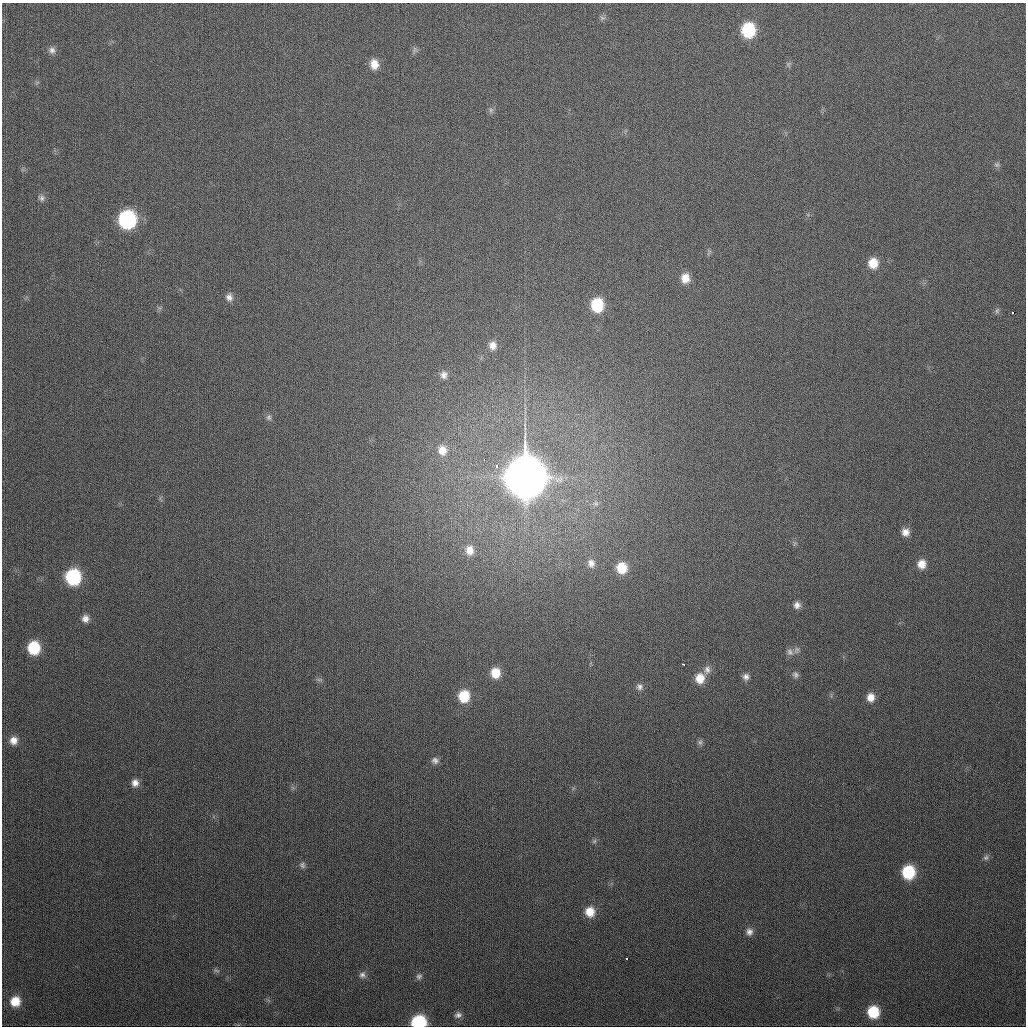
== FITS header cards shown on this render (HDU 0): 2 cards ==
NAXIS1  =                 1024
NAXIS2  =                 1024

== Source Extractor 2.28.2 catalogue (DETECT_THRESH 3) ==
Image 1024 x 1024 px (HDU 0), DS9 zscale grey, 1 PNG px = 1 image px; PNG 1028 x 1028 px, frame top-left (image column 1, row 1024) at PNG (2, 3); no overlay
Background 334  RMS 13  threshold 38.9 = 3 sigma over >= 5 px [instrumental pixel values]
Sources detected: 62; all 62 listed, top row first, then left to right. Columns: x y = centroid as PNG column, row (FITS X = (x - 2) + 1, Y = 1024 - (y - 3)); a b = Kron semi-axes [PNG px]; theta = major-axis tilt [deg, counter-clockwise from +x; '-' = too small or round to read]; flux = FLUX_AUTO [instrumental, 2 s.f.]
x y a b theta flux
602 18 8 5 -8 2.0e+03
748 30 11 10 - 5.8e+04
414 49 9 4 81 2.0e+03
52 50 9 8 - 4.1e+03
374 64 10 8 -80 9.8e+03
491 110 7 6 - 2.2e+03
997 165 8 6 36 2.2e+03
41 198 10 8 -37 3.3e+03
127 220 12 11 - 1.5e+05
873 263 11 10 - 1.6e+04
685 278 10 9 - 1.1e+04
229 297 10 9 - 4.7e+03
597 305 12 10 -88 4.0e+04
997 311 8 6 74 2.0e+03
1013 313 3 3 - 6.6e+03
493 345 10 9 - 6.3e+03
444 375 10 9 - 5.2e+03
269 417 8 7 - 2.5e+03
442 450 13 11 -78 1.0e+04
484 459 3 2 - 1.7e+03
497 466 4 3 - 4.7e+03
525 477 16 14 -90 5.0e+06
596 503 8 7 - 2.9e+03
905 532 10 9 - 6.7e+03
469 550 13 10 -86 9.8e+03
591 563 12 10 -67 6.6e+03
921 564 10 9 - 9.8e+03
622 568 12 11 - 2.1e+04
73 577 11 10 - 8.4e+04
797 605 9 8 - 4.6e+03
85 619 9 8 - 5.2e+03
34 648 11 10 - 3.9e+04
796 650 10 7 61 2.9e+03
790 652 10 8 -67 3.7e+03
683 664 3 2 - 1.6e+03
707 670 12 9 81 5.3e+03
495 673 10 9 - 1.5e+04
795 675 8 7 - 2.7e+03
746 677 8 7 - 3.9e+03
700 678 11 10 - 1.4e+04
319 680 10 4 0 1.8e+03
640 687 9 9 - 3.9e+03
464 696 11 10 - 2.6e+04
870 697 9 8 - 8.0e+03
14 740 11 10 - 8.2e+03
700 742 8 7 - 2.4e+03
435 760 9 8 - 3.7e+03
135 783 9 8 - 5.8e+03
594 841 7 5 45 1.8e+03
986 857 8 7 - 2.4e+03
302 865 9 7 -51 2.4e+03
908 872 11 10 - 4.9e+04
590 912 11 10 - 1.4e+04
749 932 9 8 - 4.5e+03
627 959 3 2 - 1.8e+03
216 970 11 5 -5 2.2e+03
362 975 8 8 - 3.3e+03
419 976 8 7 - 2.6e+03
15 1001 11 10 - 1.6e+04
873 1012 10 10 - 3.4e+04
458 1015 9 7 16 3.6e+03
419 1022 10 8 8 7.9e+04
At the frame edge (FLAGS 8, measured only in part): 1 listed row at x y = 419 1022